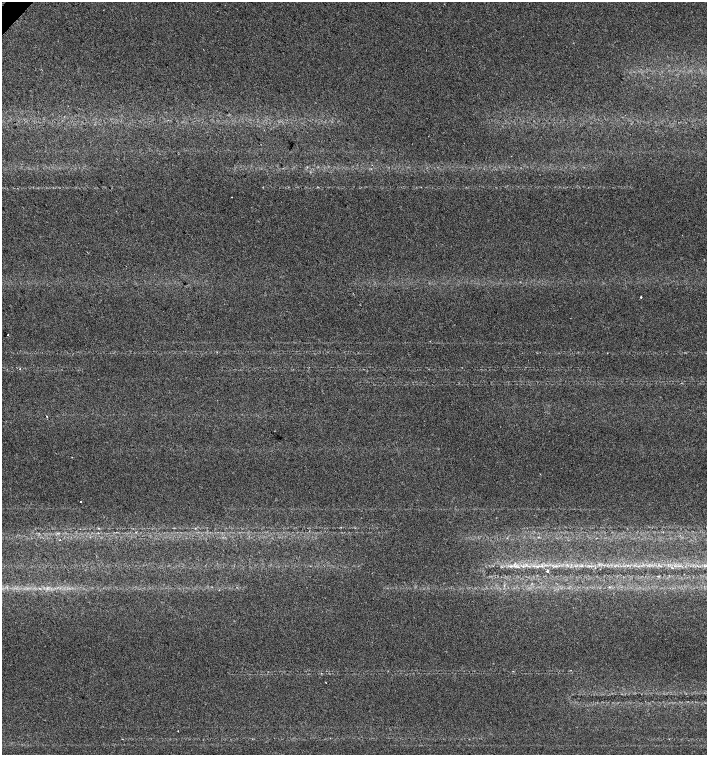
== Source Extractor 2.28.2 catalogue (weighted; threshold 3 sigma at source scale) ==
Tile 11 of 4 x 4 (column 3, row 3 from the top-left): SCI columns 2976-4385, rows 1511-3016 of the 6017 x 6028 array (HDU 1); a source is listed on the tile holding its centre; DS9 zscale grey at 2 x 2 block average (1 PNG px = mean of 2 x 2 image px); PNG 709 x 757 px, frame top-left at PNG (2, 2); no overlay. Shown black and unused: <1% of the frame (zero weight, under 2 of 3 exposures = <1% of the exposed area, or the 3 px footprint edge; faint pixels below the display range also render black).
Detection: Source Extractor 2.28.2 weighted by HDU 2 'WHT'; one run over the whole footprint, this tile lists its part. Background 0.0491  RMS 0.0071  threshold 0.0321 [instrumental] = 3 sigma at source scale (4.5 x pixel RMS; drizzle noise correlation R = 1.50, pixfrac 1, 0.0396/0.0396 arcsec/px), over >= 5 px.
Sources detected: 6; all 6 listed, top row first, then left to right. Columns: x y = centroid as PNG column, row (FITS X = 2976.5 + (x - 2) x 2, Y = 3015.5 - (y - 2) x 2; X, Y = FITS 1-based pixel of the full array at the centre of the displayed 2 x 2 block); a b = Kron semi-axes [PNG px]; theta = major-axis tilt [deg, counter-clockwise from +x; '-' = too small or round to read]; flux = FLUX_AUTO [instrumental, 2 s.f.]
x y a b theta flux
641 297 2 2 - 1.8
8 335 2 2 - 0.97
47 416 2 2 - 1.4
81 501 2 2 - 2.8
60 539 2 2 - 0.89
547 571 2 2 - 31